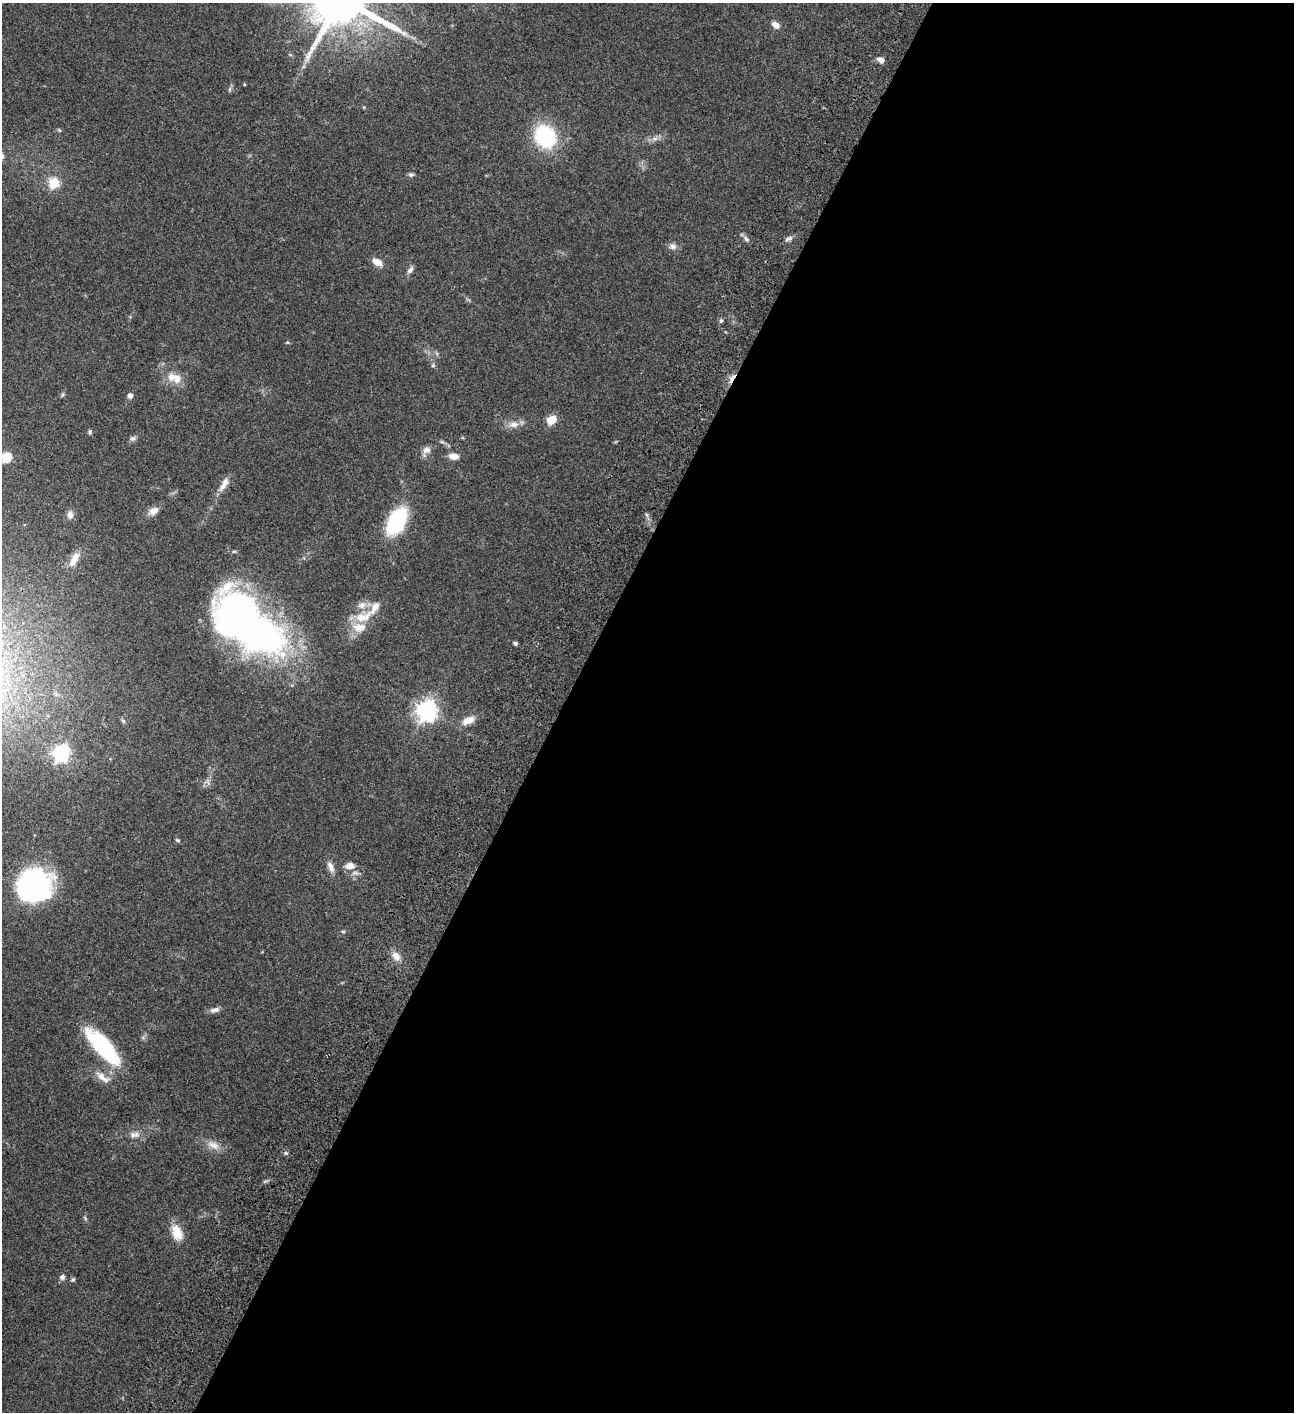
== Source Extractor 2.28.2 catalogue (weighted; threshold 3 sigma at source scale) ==
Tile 12 of 4 x 4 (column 4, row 3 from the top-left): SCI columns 4382-5673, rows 1613-3022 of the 6051 x 6048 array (HDU 1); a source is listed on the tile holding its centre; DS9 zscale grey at full resolution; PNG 1296 x 1414 px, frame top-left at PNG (2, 3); no overlay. Shown black and unused: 57% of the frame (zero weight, under 3 of 4 exposures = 13% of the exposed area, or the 3 px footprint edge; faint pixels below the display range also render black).
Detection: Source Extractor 2.28.2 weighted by HDU 2 'WHT'; one run over the whole footprint, this tile lists its part. Background 0.0643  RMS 0.0059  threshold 0.0264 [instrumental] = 3 sigma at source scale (4.5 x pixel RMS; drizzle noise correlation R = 1.50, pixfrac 1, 0.05/0.05 arcsec/px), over >= 5 px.
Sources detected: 60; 1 inside a brighter object's white glare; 1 cosmic-ray / hot-pixel residue — not listed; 5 inside a brighter listed object's ellipse — not listed separately; the other 53 listed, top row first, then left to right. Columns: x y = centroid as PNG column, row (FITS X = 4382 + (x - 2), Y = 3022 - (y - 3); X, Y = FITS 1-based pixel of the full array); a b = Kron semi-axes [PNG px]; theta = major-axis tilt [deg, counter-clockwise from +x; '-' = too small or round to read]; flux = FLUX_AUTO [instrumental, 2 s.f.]
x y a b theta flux
775 25 9 6 -38 3.5
881 60 8 5 -33 3.4
244 84 3 3 - 0.52
230 89 7 4 71 0.95
364 107 5 3 - 0.45
59 130 5 5 - 0.66
545 136 26 21 -55 39
655 139 7 5 0 1.6
411 174 7 6 - 1.1
54 183 6 5 - 29
746 239 9 4 -36 1.5
788 239 10 5 25 2
673 246 10 8 0 2.4
377 262 13 7 -30 4.6
410 270 11 6 52 1.9
721 320 6 4 0 0.79
433 365 6 4 1 0.77
177 379 13 12 - 5.8
130 396 5 5 - 2.5
551 420 6 5 - 20
513 424 15 8 5 4.2
90 432 6 5 - 0.91
133 439 8 6 32 1.5
426 450 11 8 11 3
454 456 11 7 -6 4
7 457 11 10 - 7.1
223 486 17 7 54 3.9
153 511 12 8 32 4.2
70 515 11 8 -83 2.8
396 521 27 15 61 42
74 559 22 9 61 5.7
235 616 57 43 -66 210
363 617 27 13 15 11
515 643 5 4 - 1.1
427 710 7 7 - 330
468 720 17 9 25 5.7
61 753 7 7 - 170
178 840 6 4 -27 0.84
349 866 10 7 11 4
330 867 16 7 -68 3.3
355 873 10 6 0 2
35 886 30 27 15 110
343 931 6 4 0 0.66
396 956 13 10 -50 4.7
215 1010 13 6 12 2.3
103 1047 41 14 -48 54
101 1077 16 9 -45 5.1
133 1135 9 8 - 2.6
213 1145 18 9 -24 5.1
286 1153 6 4 -43 0.89
177 1233 21 13 -69 8.7
62 1277 7 6 - 1.7
73 1280 6 4 47 0.85